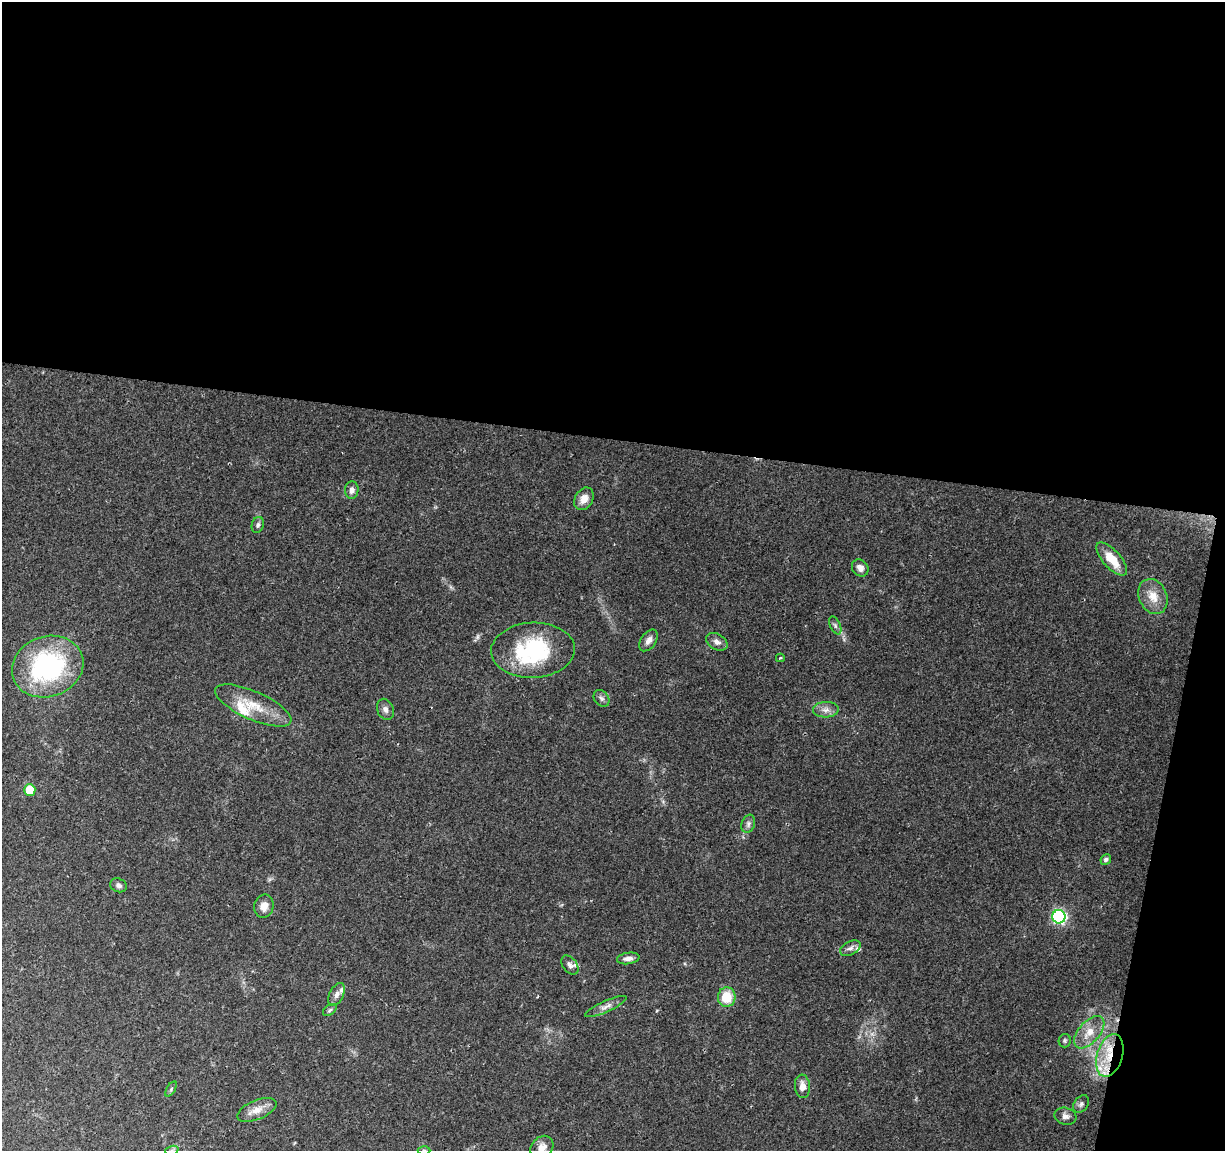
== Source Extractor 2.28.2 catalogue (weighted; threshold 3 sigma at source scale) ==
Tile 4 of 4 x 4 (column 4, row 1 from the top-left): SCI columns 3669-4891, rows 3676-4824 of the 4899 x 5108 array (HDU 1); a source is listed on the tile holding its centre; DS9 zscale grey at full resolution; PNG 1227 x 1153 px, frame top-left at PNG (2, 2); each listed source drawn as its Kron ellipse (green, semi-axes under 4 px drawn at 4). Shown black and unused: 41% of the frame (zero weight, under 2 of 3 exposures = <1% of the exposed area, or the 3 px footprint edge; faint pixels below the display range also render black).
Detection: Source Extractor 2.28.2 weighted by HDU 2 'WHT'; one run over the whole footprint, this tile lists its part. Background 0.0968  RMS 0.0061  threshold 0.0276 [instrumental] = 3 sigma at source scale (4.5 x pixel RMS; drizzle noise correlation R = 1.50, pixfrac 1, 0.0396/0.0396 arcsec/px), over >= 5 px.
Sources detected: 47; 7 inside a brighter listed object's ellipse — not listed separately; the other 40 listed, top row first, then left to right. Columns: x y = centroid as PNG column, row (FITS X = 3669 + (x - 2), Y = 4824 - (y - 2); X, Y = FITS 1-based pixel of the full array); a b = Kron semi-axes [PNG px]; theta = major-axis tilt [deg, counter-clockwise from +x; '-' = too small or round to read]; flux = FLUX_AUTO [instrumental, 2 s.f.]
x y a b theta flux
352 490 8 6 85 3.1
584 499 12 9 58 6
258 525 8 6 71 1.5
1112 559 21 9 -48 13
860 568 9 7 -50 3.5
1153 596 18 14 -65 9
835 625 9 5 -64 1.6
649 640 12 7 55 3.5
717 642 11 8 -29 3.3
533 650 42 27 2 56
780 658 4 3 - 0.85
48 667 36 30 19 92
601 698 9 7 -49 2
253 705 41 14 -24 17
385 709 11 8 -67 2.6
826 710 13 8 3 3.6
30 790 6 5 - 14
748 824 9 6 71 1.9
1106 860 6 5 - 1.4
118 885 8 6 -23 2
264 906 12 9 75 5
1059 917 7 6 - 110
850 948 11 6 26 2.4
628 958 11 5 9 3
570 965 11 7 -52 2.1
337 994 12 7 62 2.8
727 997 10 9 - 14
606 1007 22 5 24 3.6
330 1010 8 5 37 1.2
1089 1032 19 10 49 9.4
1065 1041 7 6 - 1.1
1110 1056 22 12 73 18
802 1086 12 7 -86 4.6
171 1089 8 3 60 1
1081 1104 10 6 53 1.8
257 1110 21 9 23 6.4
1065 1116 11 8 -17 2.9
542 1147 13 10 46 5.1
172 1150 7 4 19 1.1
424 1150 6 4 -1 0.92
Overlapping masked pixels (flux is a lower limit): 2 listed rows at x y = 1089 1032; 1110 1056
Isophote crosses this tile's border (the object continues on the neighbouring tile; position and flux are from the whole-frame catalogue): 3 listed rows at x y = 542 1147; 172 1150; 424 1150